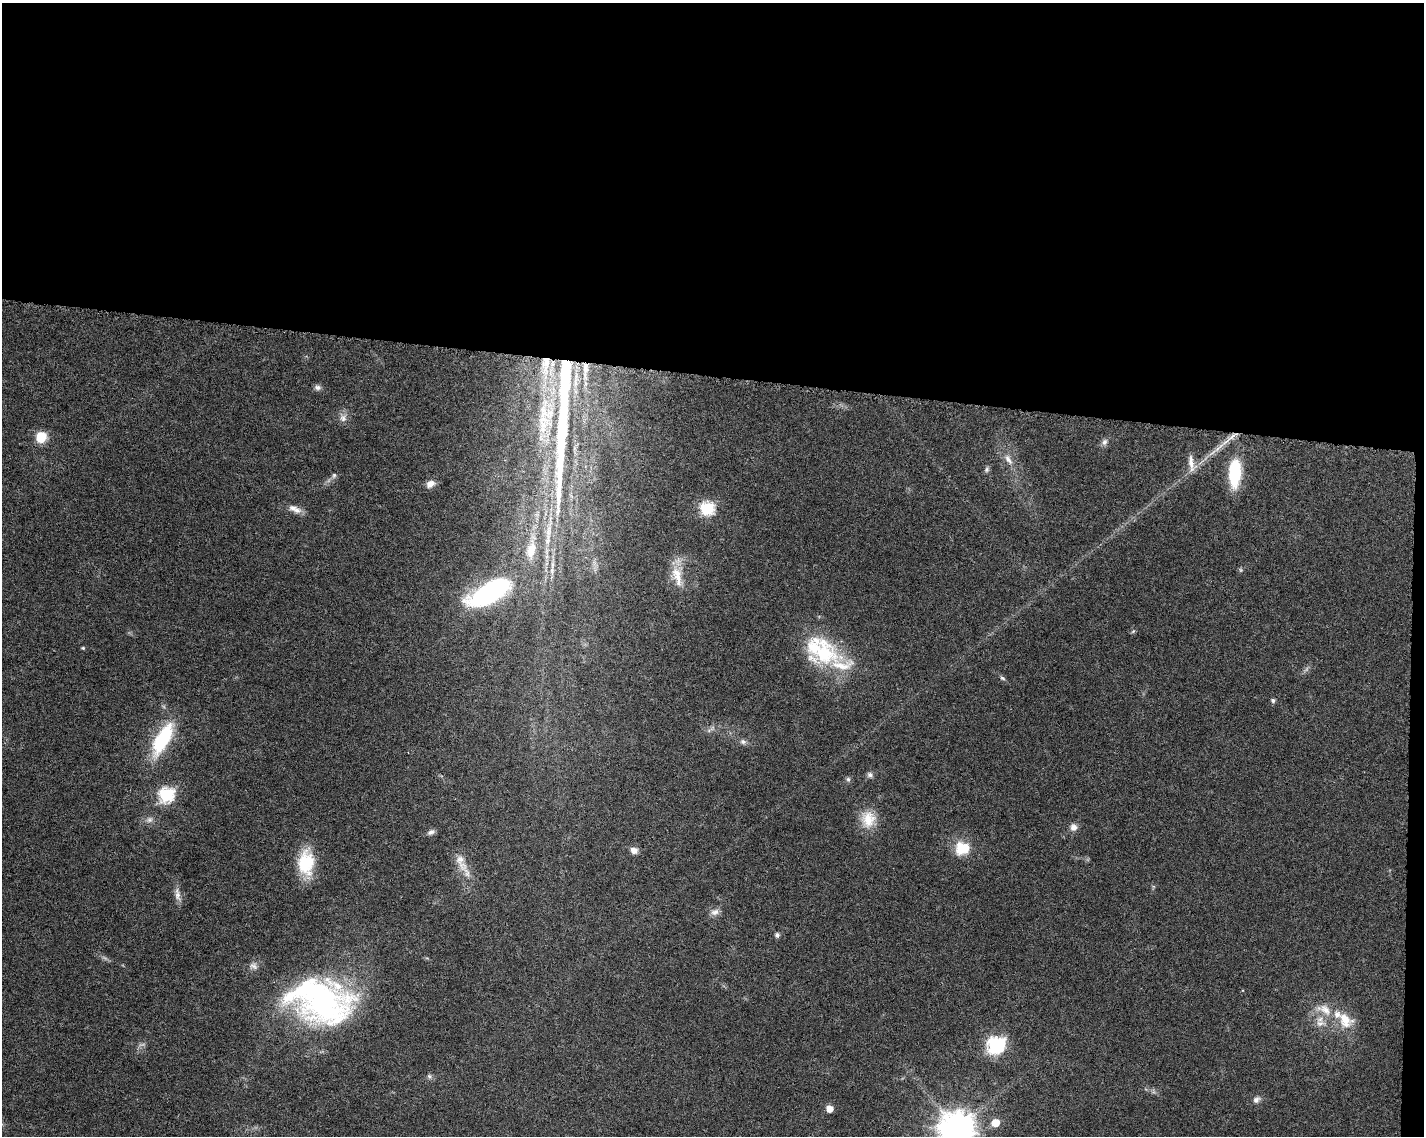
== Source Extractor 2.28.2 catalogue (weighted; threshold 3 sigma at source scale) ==
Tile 3 of 3 x 4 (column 3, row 1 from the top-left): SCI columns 3077-4498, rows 3416-4549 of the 4786 x 4554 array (HDU 1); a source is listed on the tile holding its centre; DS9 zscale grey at full resolution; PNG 1426 x 1138 px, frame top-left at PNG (2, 3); no overlay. Shown black and unused: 34% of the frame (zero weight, under 6 of 12 exposures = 1% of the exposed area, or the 3 px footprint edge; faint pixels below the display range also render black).
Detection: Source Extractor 2.28.2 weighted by HDU 2 'WHT'; one run over the whole footprint, this tile lists its part. Background 0.0301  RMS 0.002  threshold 0.00818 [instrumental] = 3 sigma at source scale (4.09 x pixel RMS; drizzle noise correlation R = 1.36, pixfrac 0.8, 0.0396/0.0396 arcsec/px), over >= 5 px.
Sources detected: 64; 4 too faint to see at this stretch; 2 inside a brighter object's white glare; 1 long thin detection or spike segment (spike, bleed or trail) — not listed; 3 inside a brighter listed object's ellipse — not listed separately; the other 54 listed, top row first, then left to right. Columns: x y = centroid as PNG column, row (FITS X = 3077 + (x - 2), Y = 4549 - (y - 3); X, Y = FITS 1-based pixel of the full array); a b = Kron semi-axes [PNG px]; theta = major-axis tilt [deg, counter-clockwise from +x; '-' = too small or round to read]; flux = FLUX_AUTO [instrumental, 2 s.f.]
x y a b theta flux
545 366 43 11 85 7.9
585 371 34 7 88 3.5
576 382 28 7 78 2.8
318 387 9 6 -1 0.66
343 418 11 10 - 1.1
544 422 35 24 86 9.2
1232 436 24 5 39 2.2
41 437 11 10 - 3.9
1104 442 10 7 66 0.71
1008 459 18 8 -57 1.7
1191 463 26 8 -80 1.8
987 469 9 6 63 0.44
334 475 8 5 74 0.45
1235 475 20 12 88 10
430 484 11 8 31 1.4
293 508 12 9 -33 1.3
707 509 7 6 - 28
548 531 23 7 85 2.3
531 550 22 12 78 3.3
677 576 32 12 -75 3.9
489 593 47 19 28 31
1133 631 7 4 45 0.26
83 648 4 4 - 0.23
822 650 55 30 -32 16
1002 678 7 5 -19 0.34
1273 700 5 5 - 0.47
712 728 13 3 41 0.45
163 739 42 16 61 13
743 742 8 6 -12 0.62
870 775 8 7 - 0.6
848 779 7 6 - 0.41
166 795 7 7 - 36
868 819 23 20 -84 4.2
149 820 10 7 32 0.84
1073 827 10 9 - 1
431 832 10 6 22 0.67
962 848 18 17 - 4.7
634 850 8 7 - 1.2
461 862 33 11 -67 3
306 863 30 18 88 8.1
177 895 20 7 -79 1.4
715 912 12 8 20 1.1
777 935 6 5 - 0.46
253 966 11 9 -13 0.93
321 1001 70 46 -15 53
1324 1009 27 14 -21 4
1345 1020 24 17 -48 5
1320 1023 17 10 -4 2
995 1045 8 7 - 54
429 1076 8 6 -73 0.44
1256 1100 11 7 34 0.84
830 1109 6 5 - 1.9
995 1123 6 6 - 3.3
956 1129 11 10 - 460
Overlapping masked pixels (flux is a lower limit): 3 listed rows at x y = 545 366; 585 371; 1232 436
Isophote crosses this tile's border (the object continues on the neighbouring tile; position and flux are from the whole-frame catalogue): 1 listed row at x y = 956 1129